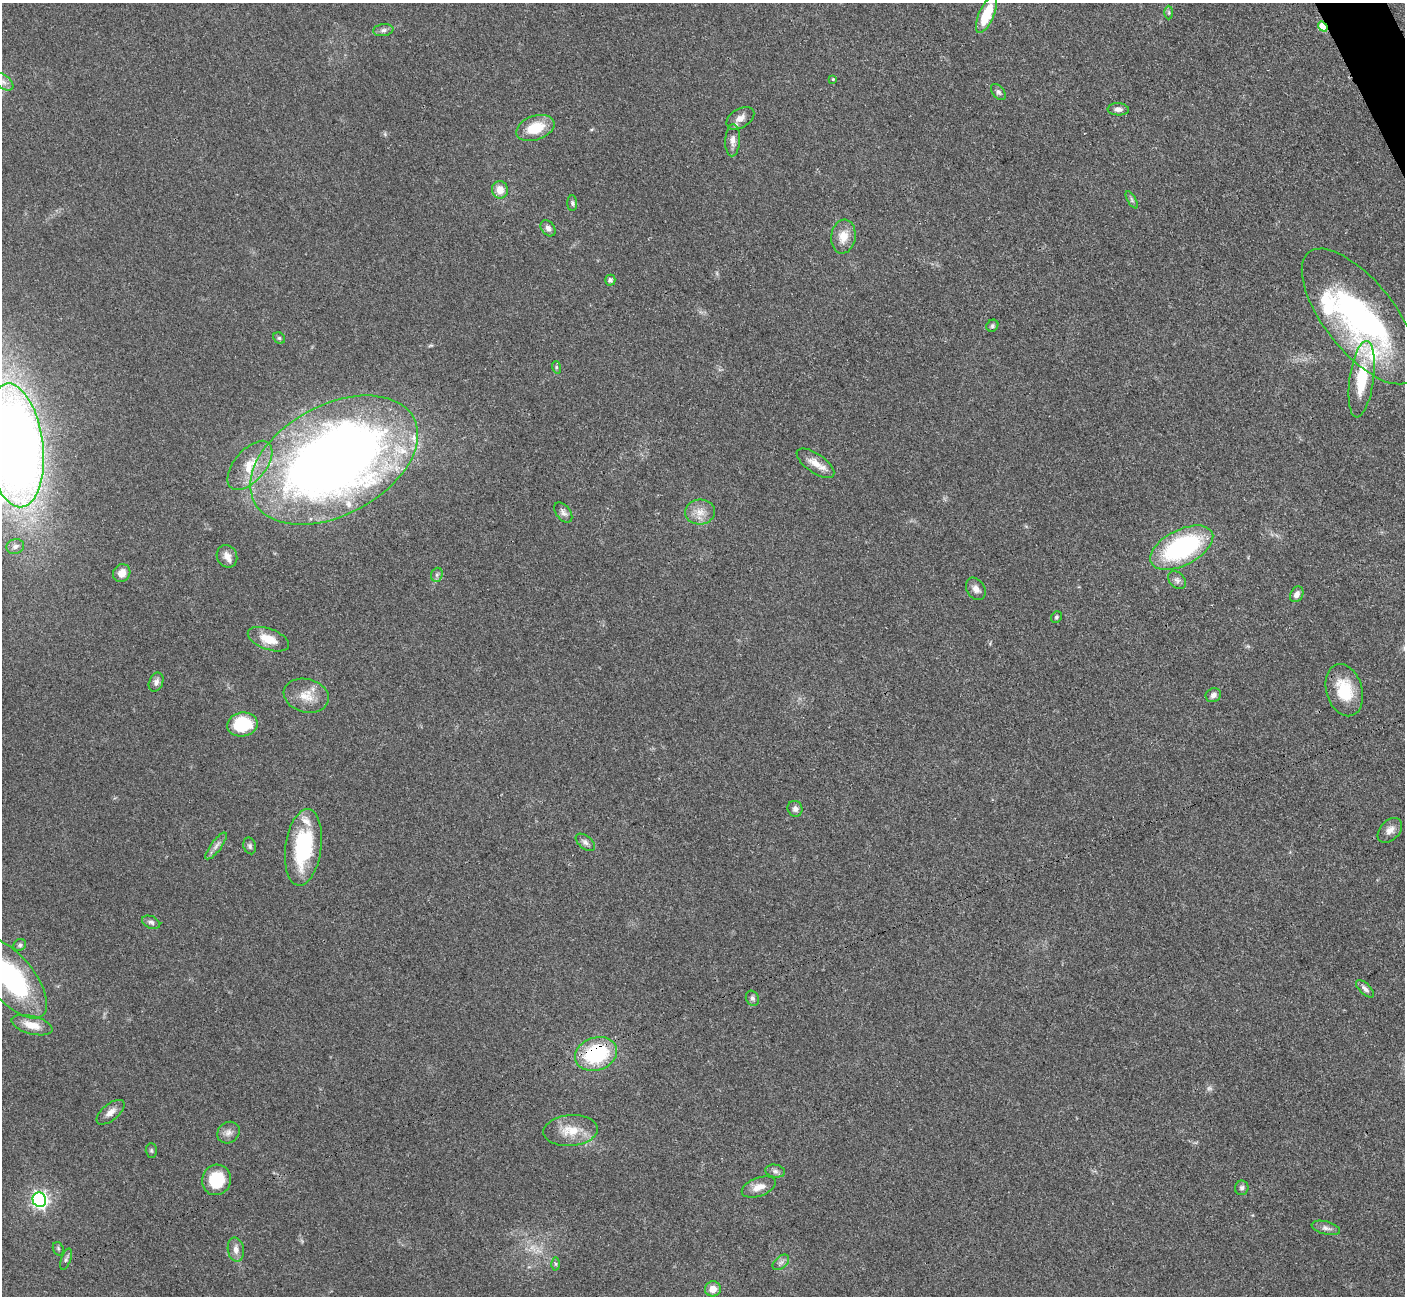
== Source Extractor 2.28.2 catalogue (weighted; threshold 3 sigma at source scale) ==
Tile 10 of 4 x 4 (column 2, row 3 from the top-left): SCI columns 1421-2823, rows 1592-2885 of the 5647 x 5638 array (HDU 1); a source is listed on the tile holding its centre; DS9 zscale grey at full resolution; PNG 1407 x 1298 px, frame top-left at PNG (2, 3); each listed source drawn as its Kron ellipse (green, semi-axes under 4 px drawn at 4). Shown black and unused: <1% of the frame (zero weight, under 3 of 4 exposures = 2% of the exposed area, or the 3 px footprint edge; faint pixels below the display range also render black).
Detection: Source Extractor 2.28.2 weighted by HDU 2 'WHT'; one run over the whole footprint, this tile lists its part. Background 0.0828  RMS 0.0058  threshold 0.0259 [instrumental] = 3 sigma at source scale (4.5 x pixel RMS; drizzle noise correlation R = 1.50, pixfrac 1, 0.05/0.05 arcsec/px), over >= 5 px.
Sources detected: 78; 2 too faint to see at this stretch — neither listed nor drawn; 4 inside a brighter listed object's ellipse — not listed separately; the other 72 listed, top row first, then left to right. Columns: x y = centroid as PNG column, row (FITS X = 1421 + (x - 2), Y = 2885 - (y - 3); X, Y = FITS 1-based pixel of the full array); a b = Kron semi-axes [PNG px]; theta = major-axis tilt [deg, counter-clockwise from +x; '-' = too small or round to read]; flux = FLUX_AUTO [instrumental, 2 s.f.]
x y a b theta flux
1169 12 7 3 90 0.85
986 15 20 7 66 19
1323 27 5 4 - 26
383 30 10 6 8 1.9
833 79 3 3 - 0.6
3 82 12 6 -36 3.1
998 92 9 6 -51 1.6
1118 109 11 6 -2 2.4
740 118 15 9 31 4.7
535 128 20 12 19 16
733 140 16 7 88 3.8
500 190 9 8 - 6
1132 200 10 4 -61 1.2
572 203 8 5 -90 1.3
548 228 9 6 -52 2.7
843 236 17 12 81 8.4
610 280 5 5 - 1.5
1360 316 82 35 -52 160
992 326 6 5 - 1.1
279 338 6 5 - 0.99
556 367 6 4 -72 0.74
1362 379 38 12 82 25
14 445 62 28 -83 820
334 460 90 55 28 670
815 463 22 9 -35 6.9
250 465 29 15 50 16
563 512 11 7 -50 2.3
700 512 15 12 5 6.5
15 546 9 7 16 2.5
1182 548 34 17 27 83
227 556 11 10 - 4.3
122 573 9 8 - 5.6
437 575 7 5 70 1.4
1177 580 10 7 -44 2.2
976 589 12 9 -57 3.4
1297 594 8 6 61 3.1
1056 617 6 5 - 1.1
268 639 22 10 -20 10
156 682 10 7 67 2.3
1344 690 27 18 -73 21
1213 695 8 7 - 2.3
306 696 23 16 -14 10
242 724 15 12 10 33
795 809 8 7 - 2.3
1390 830 14 9 46 4.3
585 842 11 6 -38 2.2
216 846 16 5 53 2.7
250 846 8 6 -74 1.6
303 847 38 18 82 49
151 922 9 6 -22 1.7
20 945 6 5 - 1.2
11 978 49 22 -50 90
1365 989 11 5 -43 2.2
752 998 8 6 -65 1.5
32 1025 21 9 -14 8.9
596 1054 21 16 19 47
110 1112 17 8 40 4.3
571 1131 27 15 4 13
228 1133 12 10 37 3.3
151 1150 7 5 -89 0.94
775 1171 10 6 -10 1.9
216 1180 15 14 - 21
759 1187 18 9 20 5.7
1242 1188 7 6 - 1.6
39 1200 7 6 - 180
1326 1228 14 6 -15 2.7
58 1249 7 5 -70 0.93
236 1250 12 8 -80 3.5
66 1259 11 5 70 1.5
781 1262 9 6 40 2.1
556 1264 6 4 -89 0.87
713 1289 8 7 - 5.8
Overlapping masked pixels (flux is a lower limit): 2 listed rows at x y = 1323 27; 596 1054
Isophote crosses this tile's border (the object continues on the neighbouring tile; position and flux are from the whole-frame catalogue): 3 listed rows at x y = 3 82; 14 445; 11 978